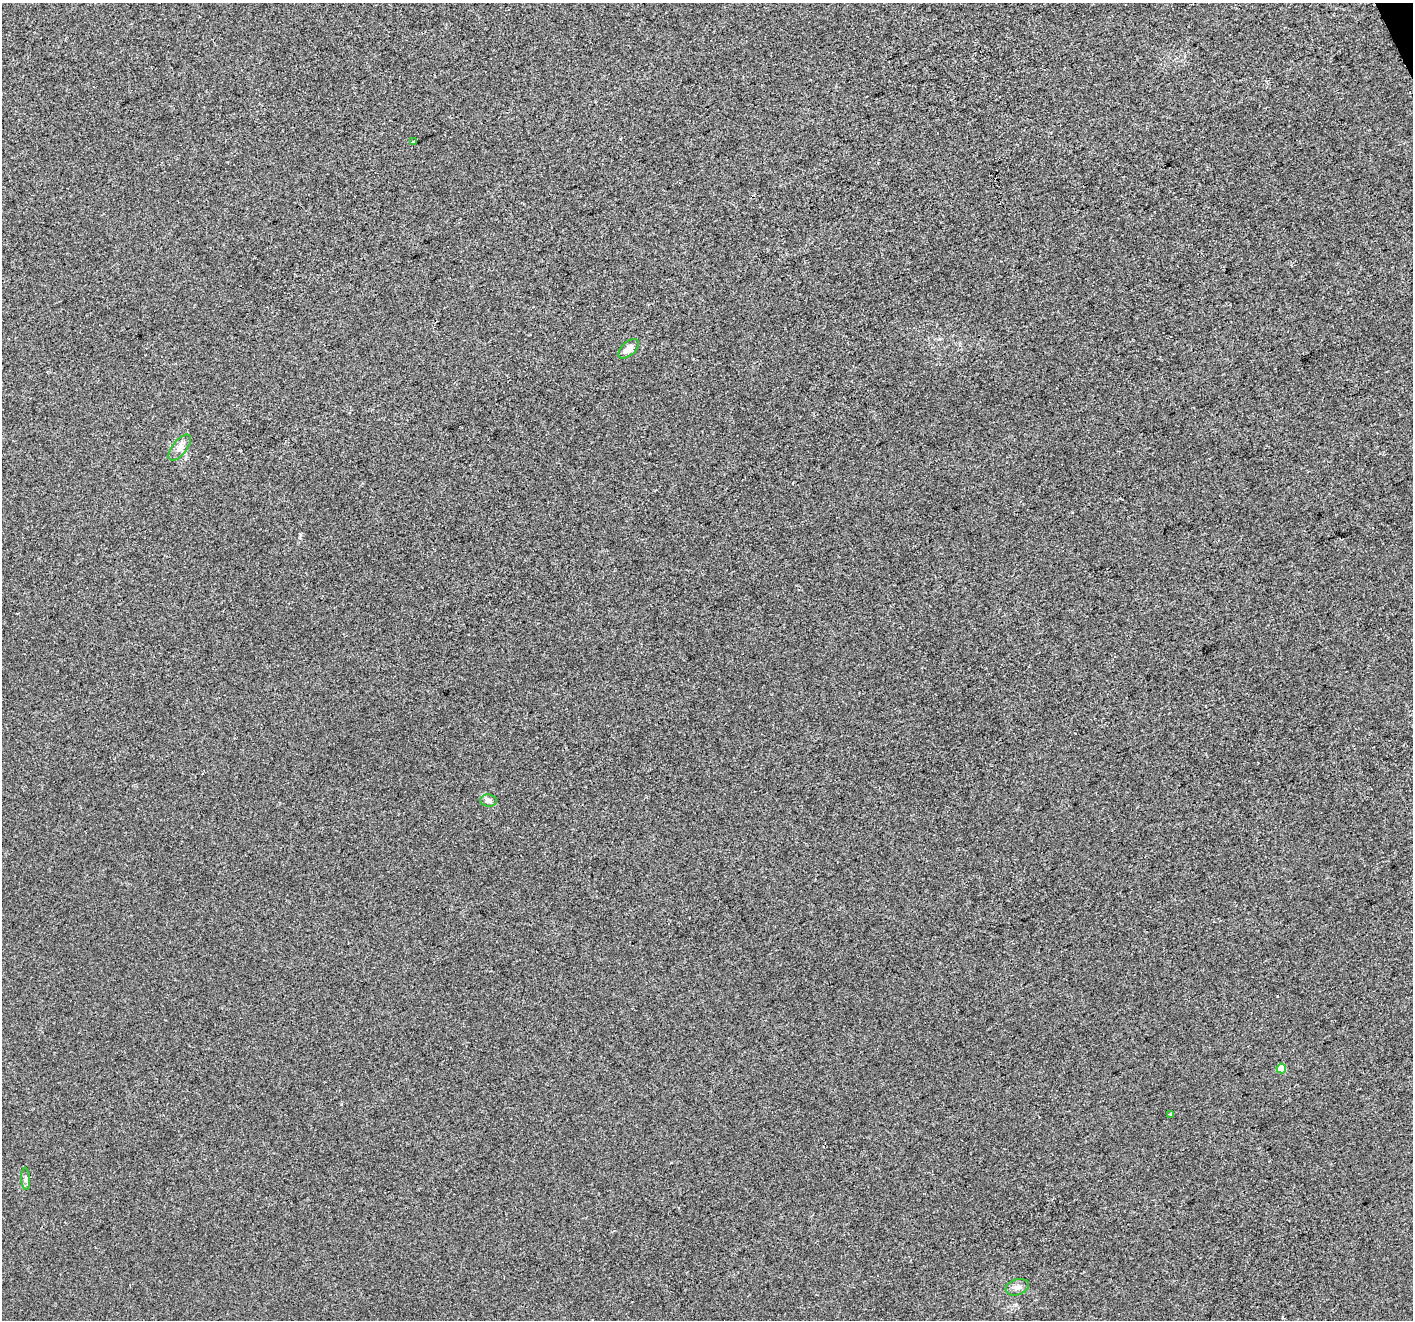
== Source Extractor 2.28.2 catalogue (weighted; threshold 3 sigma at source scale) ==
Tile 10 of 4 x 4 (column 2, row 3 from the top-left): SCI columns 1413-2823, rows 1463-2780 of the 5644 x 5504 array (HDU 1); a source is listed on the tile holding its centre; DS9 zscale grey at full resolution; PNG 1415 x 1322 px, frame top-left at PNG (2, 3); each listed source drawn as its Kron ellipse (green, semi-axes under 4 px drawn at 4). Shown black and unused: <1% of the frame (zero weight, under 2 of 3 exposures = <1% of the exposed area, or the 3 px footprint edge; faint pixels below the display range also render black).
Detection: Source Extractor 2.28.2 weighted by HDU 2 'WHT'; one run over the whole footprint, this tile lists its part. Background -3.68e-04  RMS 0.0056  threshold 0.0253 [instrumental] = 3 sigma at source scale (4.5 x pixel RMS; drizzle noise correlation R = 1.50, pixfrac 1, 0.0396/0.0396 arcsec/px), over >= 5 px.
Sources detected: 8; all 8 listed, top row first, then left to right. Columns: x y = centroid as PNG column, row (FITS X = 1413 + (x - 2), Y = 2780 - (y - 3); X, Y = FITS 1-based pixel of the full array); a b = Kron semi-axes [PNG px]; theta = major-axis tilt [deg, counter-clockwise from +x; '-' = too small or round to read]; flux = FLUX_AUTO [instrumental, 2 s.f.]
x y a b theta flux
413 142 3 3 - 1.5
629 349 12 6 43 4.3
180 448 15 7 51 3.3
488 801 8 6 -7 2.3
1281 1069 5 4 - 9.7
1170 1114 3 3 - 2.5
26 1179 11 4 -86 1.5
1017 1287 12 8 17 3